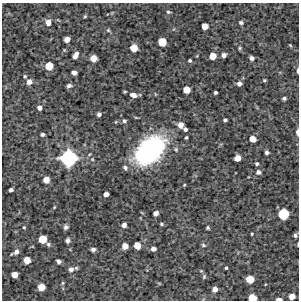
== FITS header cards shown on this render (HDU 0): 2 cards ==
NAXIS1  =                  297 /Length X axis
NAXIS2  =                  298 /Length Y axis

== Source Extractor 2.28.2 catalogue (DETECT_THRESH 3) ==
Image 297 x 298 px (HDU 0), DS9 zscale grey, 1 PNG px = 1 image px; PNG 301 x 302 px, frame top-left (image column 1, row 298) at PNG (2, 3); no overlay
Background 4800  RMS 210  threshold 619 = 3 sigma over >= 5 px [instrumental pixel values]
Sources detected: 85; all 85 listed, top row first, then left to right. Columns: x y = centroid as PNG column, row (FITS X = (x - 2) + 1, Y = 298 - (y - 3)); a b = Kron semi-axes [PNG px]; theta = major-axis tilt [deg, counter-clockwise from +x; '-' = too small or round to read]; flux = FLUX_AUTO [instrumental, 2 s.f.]
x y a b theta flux
168 12 5 5 - 2.6e+04
85 16 4 3 - 1.5e+04
48 22 6 6 - 8.6e+04
241 22 6 5 - 2.8e+04
205 26 5 5 - 1.1e+05
108 30 5 4 - 1.7e+04
67 39 5 4 - 8.8e+04
162 42 6 6 - 2.2e+05
290 45 5 3 - 1.3e+04
134 48 6 6 - 1.8e+05
240 48 5 4 - 1.8e+04
224 55 4 4 - 5.2e+04
75 56 7 4 58 7.2e+04
212 56 6 5 - 1.3e+05
93 58 5 5 - 1.3e+05
252 58 4 4 - 4.4e+04
190 61 4 3 - 2.0e+04
49 66 6 6 - 2.2e+05
298 71 6 2 89 3.0e+04
74 72 5 4 - 5.9e+04
25 76 3 3 - 1.7e+04
264 80 4 3 - 1.6e+04
29 82 6 6 - 7.4e+04
239 84 5 5 - 5.2e+04
69 86 5 4 - 3.5e+04
186 90 5 5 - 1.6e+05
215 92 3 3 - 2.4e+04
133 95 8 5 -15 6.2e+04
284 98 4 3 - 2.7e+04
39 108 5 5 - 5.6e+04
99 114 4 4 - 3.4e+04
225 120 4 3 - 2.4e+04
124 121 6 5 - 2.9e+04
180 125 6 6 - 7.8e+04
185 129 4 4 - 3.1e+04
297 132 6 3 -88 4.9e+04
42 134 5 4 - 2.7e+04
186 138 3 3 - 1.8e+04
253 139 5 5 - 1.2e+05
150 150 29 18 42 2.4e+06
267 152 4 4 - 3.6e+04
69 158 12 11 - 1.3e+06
237 158 5 5 - 1.2e+05
257 164 4 4 - 2.4e+04
125 168 6 5 - 3.3e+04
258 172 6 6 - 4.2e+04
46 180 5 5 - 1.3e+05
184 185 4 3 - 1.3e+04
11 190 4 3 - 3.8e+04
106 194 5 4 - 6.2e+04
54 207 4 3 - 1.1e+04
156 213 5 4 - 6.0e+04
283 214 7 7 - 4.7e+05
161 224 4 3 - 1.9e+04
124 225 5 4 - 5.5e+04
24 227 4 4 - 1.6e+04
66 227 5 4 - 3.7e+04
208 228 3 3 - 2.1e+04
252 234 3 3 - 1.3e+04
295 235 5 5 - 2.9e+04
43 239 6 6 - 2.4e+05
68 240 5 4 - 4.0e+04
48 244 6 5 - 3.0e+04
298 244 4 2 - 1.1e+04
203 245 6 5 - 2.4e+04
125 246 5 5 - 1.1e+05
137 246 6 5 - 1.5e+05
93 249 4 4 - 3.7e+04
153 249 5 4 - 5.9e+04
16 252 8 6 57 6.2e+04
27 260 5 5 - 1.6e+05
59 262 4 4 - 4.3e+04
76 268 5 4 - 2.0e+04
226 268 3 3 - 1.7e+04
71 269 6 6 - 5.0e+04
14 275 5 5 - 1.2e+05
204 276 6 5 - 2.2e+04
250 279 6 6 - 2.2e+05
63 283 6 4 89 1.8e+04
159 283 6 3 -19 1.2e+04
41 287 6 5 - 1.5e+05
215 289 6 5 - 7.5e+04
292 296 5 5 - 1.0e+05
252 298 6 5 - 2.1e+05
279 299 5 3 - 5.2e+04
At the frame edge (FLAGS 8, measured only in part): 6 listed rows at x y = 298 71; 297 132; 298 244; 292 296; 252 298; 279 299